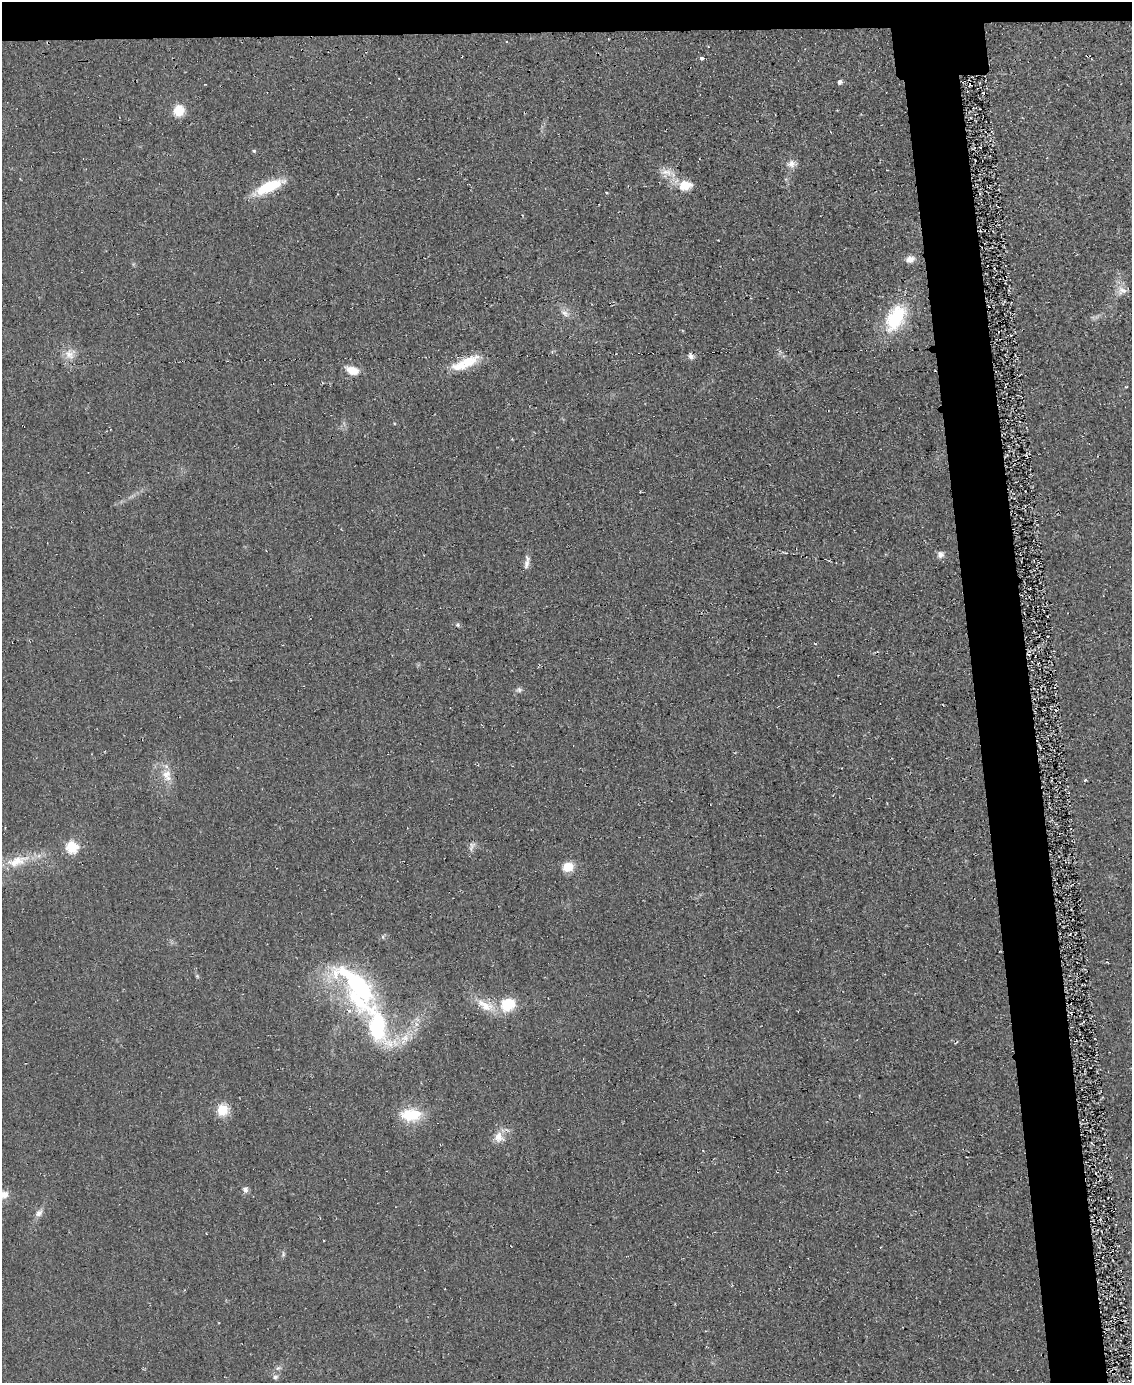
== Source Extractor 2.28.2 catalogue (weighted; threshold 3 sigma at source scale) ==
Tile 2 of 4 x 3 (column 2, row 1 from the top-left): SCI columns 1141-2270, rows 2936-4316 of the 4559 x 4551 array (HDU 1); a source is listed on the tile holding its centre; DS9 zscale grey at full resolution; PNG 1134 x 1385 px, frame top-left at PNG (2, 2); no overlay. Shown black and unused: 7% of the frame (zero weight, under 2 of 3 exposures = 3% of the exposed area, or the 3 px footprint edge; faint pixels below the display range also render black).
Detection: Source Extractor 2.28.2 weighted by HDU 2 'WHT'; one run over the whole footprint, this tile lists its part. Background 0.047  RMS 0.013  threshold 0.0597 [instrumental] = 3 sigma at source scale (4.5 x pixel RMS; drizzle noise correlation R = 1.50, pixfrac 1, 0.05/0.05 arcsec/px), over >= 5 px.
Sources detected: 46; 2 cosmic-ray / hot-pixel residue — not listed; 3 inside a brighter listed object's ellipse — not listed separately; the other 41 listed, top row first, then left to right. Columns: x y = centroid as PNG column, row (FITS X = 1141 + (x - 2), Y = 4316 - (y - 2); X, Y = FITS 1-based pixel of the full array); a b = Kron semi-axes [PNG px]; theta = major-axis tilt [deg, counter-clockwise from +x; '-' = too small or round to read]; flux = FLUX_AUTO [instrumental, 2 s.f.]
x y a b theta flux
702 58 3 3 - 13
840 82 5 4 - 4.7
179 111 8 7 - 40
254 151 5 4 - 1.9
791 164 13 10 1 8.8
666 172 19 9 -4 12
685 185 16 12 3 24
269 186 34 12 24 48
606 192 4 2 - 1.1
910 259 11 8 14 8.8
1122 291 14 12 25 11
565 313 13 7 -30 7
895 318 36 22 60 79
69 354 17 11 -54 15
691 356 8 7 - 4.8
467 362 35 12 19 38
352 370 17 10 -18 16
940 554 8 8 - 6.7
527 562 20 6 82 7.7
458 625 6 5 - 2.4
519 690 8 7 - 3.5
166 774 15 11 31 14
472 846 15 6 66 5.4
72 847 6 6 - 120
17 861 35 14 17 37
568 867 8 7 - 34
383 937 6 4 -72 1.7
197 976 5 5 - 1.6
357 987 91 34 -56 250
485 1005 29 13 -27 27
508 1005 9 8 - 66
416 1024 7 4 -71 3.8
222 1110 11 11 - 27
411 1115 27 15 1 43
499 1137 16 13 -48 15
245 1190 9 8 - 4.6
4 1194 12 9 21 13
39 1213 11 8 45 6.6
283 1254 8 5 83 2.6
278 1368 8 4 43 3.3
275 1377 7 6 - 3.7
Isophote crosses this tile's border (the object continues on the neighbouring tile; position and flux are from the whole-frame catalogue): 1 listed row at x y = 4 1194